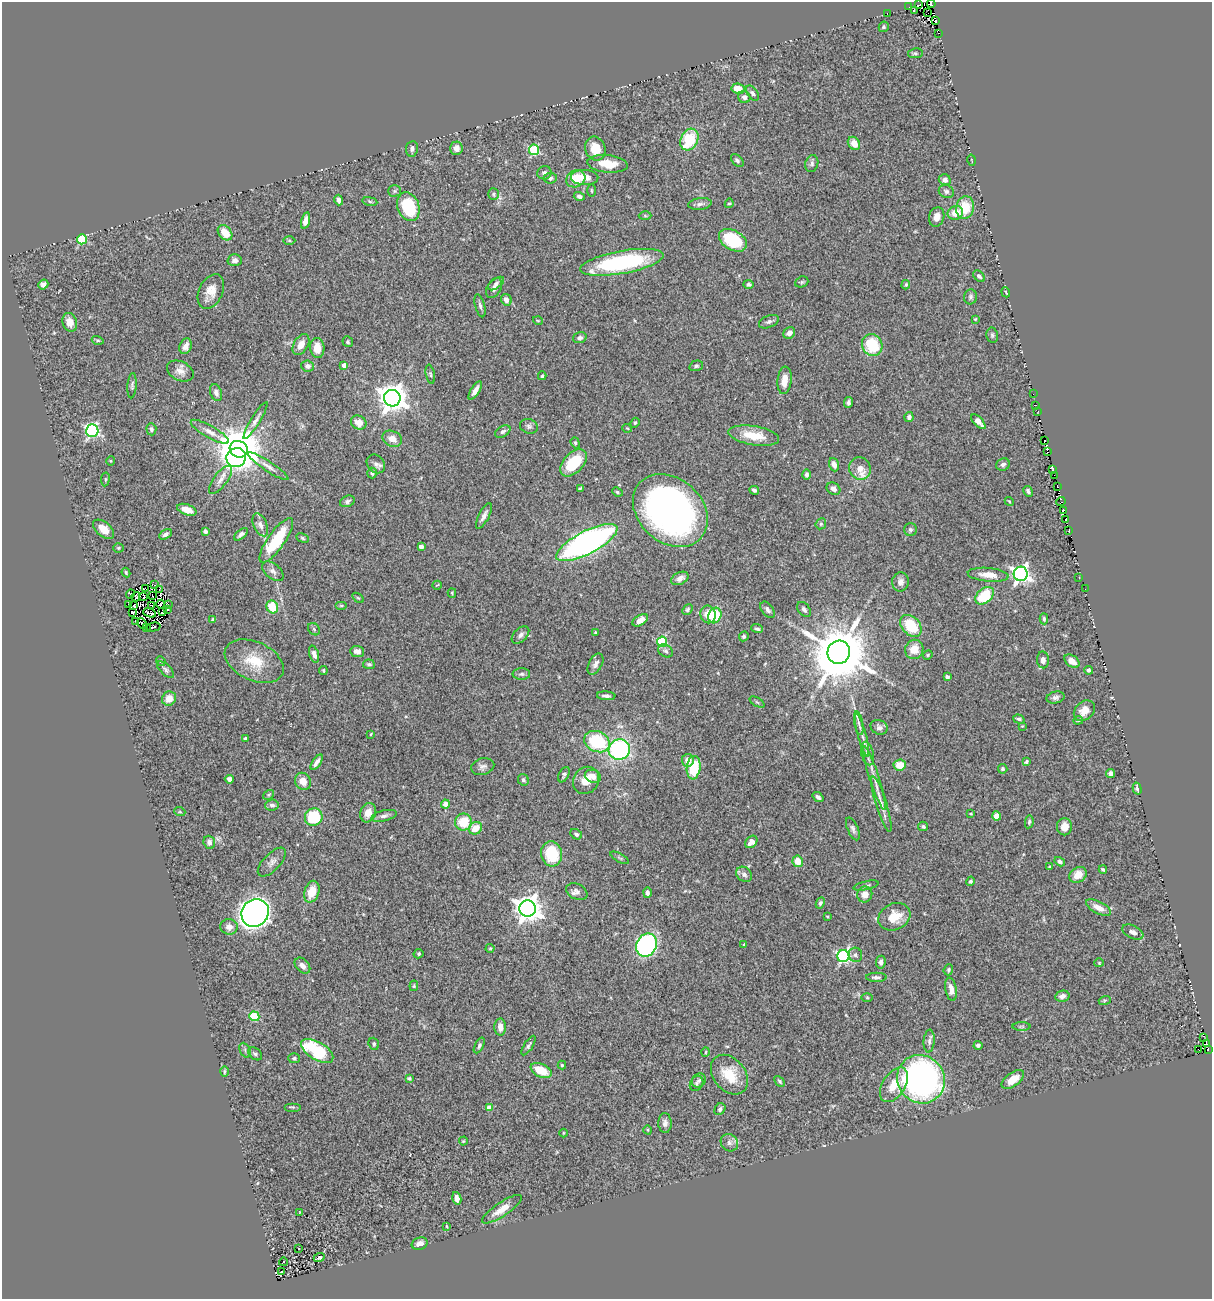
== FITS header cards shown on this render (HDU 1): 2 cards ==
NAXIS1  =                 1210
NAXIS2  =                 1297

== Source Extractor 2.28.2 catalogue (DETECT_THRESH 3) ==
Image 1210 x 1297 px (HDU 1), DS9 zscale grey, 1 PNG px = 1 image px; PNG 1214 x 1301 px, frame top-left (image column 1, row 1297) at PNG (2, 2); each listed source drawn as its Kron ellipse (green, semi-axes under 4 px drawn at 4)
Background 0.976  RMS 0.053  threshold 0.158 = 3 sigma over >= 5 px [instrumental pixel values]
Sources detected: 354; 5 with non-positive FLUX_AUTO (blend fragments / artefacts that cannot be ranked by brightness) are neither listed nor drawn; the other 349 listed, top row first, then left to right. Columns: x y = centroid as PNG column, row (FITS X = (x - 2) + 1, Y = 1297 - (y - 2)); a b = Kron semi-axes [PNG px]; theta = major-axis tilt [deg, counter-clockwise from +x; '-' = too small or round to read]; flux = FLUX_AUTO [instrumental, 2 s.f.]
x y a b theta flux
931 4 4 3 - 81
918 5 3 2 - 150
909 7 2 2 - 150
914 11 3 2 - 6.9
928 13 2 2 - 56
887 14 3 2 - 3.7
936 21 3 2 - 72
884 27 5 5 - 5.7
938 33 3 2 - 16
915 53 7 5 10 6.4
738 89 6 5 - 43
752 93 8 5 -55 9.3
744 97 6 6 - 14
689 139 11 8 62 150
854 143 7 5 -53 30
456 148 7 6 - 19
412 149 8 6 82 12
595 149 12 10 -68 51
534 150 5 5 - 260
737 160 7 5 -47 8.2
972 160 5 2 - 2.5
812 163 8 6 73 9.9
608 164 20 8 -6 67
544 173 7 6 - 9.9
585 177 13 7 -2 29
550 178 6 5 - 7.7
576 179 10 8 28 81
945 180 6 5 - 13
394 191 6 5 - 6.8
591 191 6 3 -89 3.6
946 191 7 6 - 9.6
494 194 6 5 - 5.9
579 196 5 4 - 9.1
339 200 5 4 - 13
370 201 8 4 -9 5.4
729 203 5 4 - 4.5
700 204 12 6 8 11
408 207 15 10 -69 180
965 208 11 8 77 90
955 213 8 6 17 45
645 216 6 4 -2 5.2
937 217 10 7 73 26
305 221 8 4 74 23
225 233 8 6 -49 59
82 239 5 5 - 240
733 240 15 9 -30 210
289 241 6 4 -1 5.1
235 260 7 6 - 13
622 262 42 11 10 420
979 276 7 4 -44 8.6
802 282 7 5 21 6.4
43 284 5 4 - 13
496 284 9 4 36 9.9
748 284 5 4 - 8.6
906 285 5 4 - 4.4
494 288 10 7 59 15
211 291 18 12 64 46
1006 292 5 2 - 3.2
970 297 7 6 - 8.5
506 300 6 5 - 18
480 306 12 5 -76 10
975 319 3 3 - 3.2
538 321 5 3 - 2.9
70 322 9 7 -73 30
769 322 10 6 23 9.6
789 333 6 5 - 19
992 335 7 5 -78 7.2
580 338 7 5 17 9.7
98 340 6 4 -18 4.7
348 342 5 5 - 6.1
301 345 11 7 61 31
872 345 11 10 - 140
186 346 8 6 69 21
317 348 10 7 -85 41
344 365 4 4 - 20
307 366 6 5 - 11
696 366 7 5 15 7
180 371 14 9 -26 26
430 374 9 4 -78 5.9
542 376 4 3 - 4.8
784 380 14 7 84 36
132 386 13 4 87 8.3
475 391 10 4 58 23
216 393 9 5 -69 13
1033 394 2 2 - 3.5
392 398 8 8 - 4700
849 402 5 4 - 8.5
1036 405 2 2 - 2.4
1038 411 2 2 - 2.4
909 417 5 4 - 9.1
256 420 21 4 58 16
359 422 8 6 -35 33
978 422 9 4 -47 31
635 423 5 4 - 4.2
529 426 9 7 -18 10
627 428 5 3 - 2.8
151 429 6 5 - 9.2
92 431 6 6 - 720
503 431 8 5 32 8.9
210 432 21 6 -30 27
754 436 26 9 -9 85
392 439 10 7 -25 34
1044 441 3 2 - 78
575 443 6 4 -69 5.2
239 449 9 8 - 16000
1047 452 3 2 - 27
236 458 10 9 - 800
111 461 5 3 - 3.1
573 463 16 10 46 120
376 464 10 8 -48 13
834 465 7 5 -71 18
1003 465 7 6 - 9.6
268 466 24 5 -33 21
860 468 11 10 - 42
1053 470 3 2 - 11
372 473 5 4 - 8.3
807 475 5 4 - 9
1054 475 2 2 - 22
105 479 7 3 82 4.1
220 480 17 7 53 24
1057 486 3 2 - 56
580 488 4 2 - 3.9
834 489 7 6 - 16
754 490 5 3 - 7.4
1028 491 5 4 - 9.2
617 492 5 4 - 5.1
347 501 7 5 23 8.7
1009 501 4 3 - 3.2
1061 501 4 2 - 92
187 510 10 5 -19 40
670 510 41 32 -42 1400
1063 510 3 2 - 30
484 516 14 5 63 19
1066 520 3 3 - 130
821 524 6 5 - 5.3
260 525 12 6 -67 17
104 529 12 7 -39 40
910 530 6 6 - 9.2
205 531 4 4 - 7.9
1069 531 3 3 - 26
165 534 7 4 31 10
241 534 8 4 40 12
303 538 6 4 -28 5.4
276 540 26 8 55 180
587 543 34 11 27 1200
421 547 4 4 - 20
118 548 5 4 - 4.6
273 571 12 7 -41 17
126 572 5 3 - 4.4
1021 574 7 7 - 1400
988 575 20 7 -5 37
680 578 9 6 26 18
1079 578 2 2 - 2.2
900 582 9 8 - 17
155 585 3 2 - 5.2
437 585 5 2 - 2.8
145 588 3 2 - 1.5
1085 589 2 2 - 28
159 590 3 2 - 3.4
452 593 5 4 - 4
130 594 4 3 - 39
152 596 3 2 - 2.4
985 596 10 7 41 140
136 597 4 4 - 1.2
144 597 3 2 - 2.7
358 598 6 3 -35 4.1
128 604 3 2 - 3.3
161 604 4 3 - 4.8
152 605 4 2 - 1.9
168 605 2 2 - 1.9
341 605 6 4 0 4.2
134 606 4 2 - 2.5
272 607 6 5 - 88
804 609 8 5 -51 9.9
167 610 3 2 - 2.2
687 610 6 4 49 6
768 610 9 5 -52 10
163 611 4 2 - 2.2
133 612 3 2 - 3.9
150 613 7 2 -19 0.38
708 614 9 7 -78 45
715 616 8 6 70 92
213 619 3 3 - 4
1044 619 5 3 - 6.4
640 620 8 5 33 28
135 621 3 2 - 62
142 624 5 2 - 1
911 626 12 9 -47 120
153 627 7 3 14 20
146 628 3 2 - 3.8
314 629 7 5 -47 5.5
757 629 6 4 -19 7.2
595 632 3 3 - 3.5
520 635 10 6 45 14
744 636 5 4 - 6.1
662 642 5 5 - 240
914 649 10 9 - 53
357 651 7 5 -6 18
666 651 8 6 -33 8.6
839 652 12 11 - 27000
314 654 9 4 -73 18
928 655 5 4 - 4
1043 660 8 6 -88 17
161 661 5 4 - 5
254 661 31 19 -25 110
1072 661 8 5 -37 34
369 664 6 5 - 6.9
595 664 11 6 62 15
166 670 10 5 -44 9
323 670 4 3 - 4
1089 670 4 4 - 9.1
521 674 9 5 1 8.6
947 677 4 3 - 9.7
606 696 9 4 -4 12
1055 698 9 6 13 11
169 699 7 7 - 39
757 702 8 3 -31 4.2
1084 711 12 9 43 35
1019 719 6 3 -17 7
1078 720 5 4 - 4.8
859 723 12 4 -79 12
1022 726 4 3 - 2.8
879 727 9 7 -25 12
371 734 4 2 - 3.3
862 735 22 3 -75 27
245 738 3 2 - 4.3
597 742 13 10 -26 210
619 750 10 10 - 480
867 754 12 6 -75 15
688 760 6 6 - 31
317 762 9 3 55 15
1026 762 4 3 - 5.8
900 765 6 5 - 55
483 767 12 8 15 14
694 768 12 7 83 130
1003 769 5 5 - 6.6
1110 774 5 4 - 14
564 775 8 5 62 8.6
593 776 8 6 -22 26
874 778 33 5 -72 35
229 779 4 4 - 13
523 780 6 5 - 7.4
586 780 14 12 51 42
303 781 9 7 -59 38
1137 788 6 3 -75 10
269 795 6 4 36 4.3
818 797 6 4 -39 10
445 804 4 4 - 22
881 804 29 5 -72 29
272 805 7 5 5 11
180 812 5 3 - 3.7
368 813 10 7 71 39
971 813 3 3 - 3.2
384 816 13 5 13 14
997 816 4 4 - 57
314 817 9 8 - 170
463 822 8 8 - 93
1029 822 6 4 80 7
923 826 5 4 - 7
1064 827 8 7 - 28
475 828 7 6 - 55
853 829 12 5 -67 11
576 834 6 5 - 7.9
209 842 6 5 - 12
751 842 7 5 48 27
551 854 12 10 -84 140
620 858 10 3 -29 5.9
798 861 6 5 - 48
272 862 18 8 46 21
1060 862 6 4 -32 9.1
1049 867 4 3 - 3.9
1103 869 4 3 - 5.1
744 874 8 7 - 14
1078 875 9 7 37 41
970 881 5 4 - 6.8
866 885 12 3 13 8
312 892 11 7 73 57
577 892 11 7 -25 16
647 893 5 4 - 11
865 894 8 7 - 30
820 903 6 4 63 7
1098 907 13 6 -26 33
528 908 8 8 - 3900
255 913 14 13 - 2300
827 916 3 3 - 3.8
894 917 16 13 26 71
229 927 9 7 -6 20
1133 932 11 6 -25 14
646 945 12 10 59 810
744 945 4 4 - 3.1
490 948 4 4 - 3.5
419 954 5 4 - 5.4
855 955 7 6 - 9.4
843 956 6 6 - 620
881 962 6 4 82 14
1099 963 4 4 - 3.5
302 966 9 6 -47 16
948 970 6 4 69 6.4
876 977 10 4 0 10
414 986 5 4 - 3.9
951 989 12 5 -80 24
1062 996 7 5 12 16
867 998 5 4 - 4
1105 1000 6 4 18 4.1
254 1016 5 4 - 200
1022 1026 9 4 0 7
500 1027 8 6 90 26
1204 1037 4 2 - 3.6
929 1041 11 5 85 11
374 1044 6 5 - 6.9
1206 1044 3 3 - 12
528 1045 11 4 57 9.8
978 1045 4 4 - 7.1
479 1046 8 4 63 7.7
1208 1049 3 2 - 9
245 1050 8 5 -66 8
1199 1050 2 2 - 24
317 1051 18 9 -31 260
706 1052 4 3 - 3
255 1054 8 5 -39 8.5
294 1058 5 5 - 6.2
562 1065 4 4 - 4.3
541 1070 11 6 -26 76
224 1071 5 2 - 4.2
729 1075 22 16 -52 94
409 1078 3 3 - 6.7
921 1079 25 23 -50 1200
699 1080 7 6 - 8.8
1013 1080 13 6 37 51
780 1081 6 4 -46 5.2
696 1083 8 6 59 8.9
894 1085 19 11 58 68
292 1107 8 3 0 5.3
489 1108 4 4 - 37
720 1109 6 5 - 8.3
665 1123 10 6 -88 15
648 1130 5 3 - 3.1
563 1133 4 3 - 2.8
463 1141 4 4 - 3.6
729 1143 9 8 - 15
457 1198 6 4 -76 16
502 1209 23 7 33 47
299 1213 3 2 - 2.3
446 1226 3 2 - 3.1
420 1244 8 6 19 18
298 1248 3 2 - 6.5
319 1258 5 3 - 7.4
283 1262 4 2 - 4.1
282 1272 4 2 - 3.5
At the frame edge (FLAGS 8, measured only in part): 1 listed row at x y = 931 4
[5 non-positive-flux detections neither listed nor drawn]